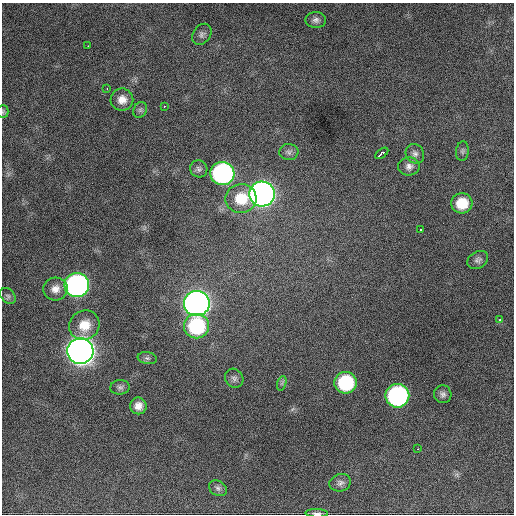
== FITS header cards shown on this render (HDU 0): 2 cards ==
NAXIS1  =                  512 / Axis length
NAXIS2  =                  512 / Axis length

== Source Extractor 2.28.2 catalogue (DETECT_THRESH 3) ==
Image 512 x 512 px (HDU 0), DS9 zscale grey, 1 PNG px = 1 image px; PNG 516 x 516 px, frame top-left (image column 1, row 512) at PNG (2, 3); each listed source drawn as its Kron ellipse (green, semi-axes under 4 px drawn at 4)
Background 1320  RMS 31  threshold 93.3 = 3 sigma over >= 5 px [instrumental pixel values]
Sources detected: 40; all 40 listed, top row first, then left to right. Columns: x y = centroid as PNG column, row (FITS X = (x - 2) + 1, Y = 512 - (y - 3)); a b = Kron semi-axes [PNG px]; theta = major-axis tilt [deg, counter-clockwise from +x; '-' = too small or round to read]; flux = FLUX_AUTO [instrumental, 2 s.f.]
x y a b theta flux
316 20 10 8 0 8.7e+03
202 34 11 8 54 7.7e+03
88 46 2 2 - 3.1e+03
107 88 3 2 - 3.7e+03
122 100 11 11 - 2.0e+04
164 106 3 3 - 4.7e+03
140 110 8 6 64 5.8e+03
3 112 6 5 - 3.2e+03
462 151 10 6 84 5.2e+03
289 152 9 8 - 7.7e+03
382 153 7 3 37 4.8e+04
415 154 10 9 - 8.6e+03
409 166 11 9 8 1.1e+04
199 169 9 8 - 6.8e+03
222 173 12 11 - 5.5e+05
262 194 13 12 - 1.7e+06
241 199 15 14 - 6.1e+04
462 203 10 10 - 5.0e+04
420 229 3 3 - 9.3e+03
478 260 11 8 32 8.0e+03
77 285 12 12 - 7.8e+05
55 289 12 11 - 1.7e+04
8 296 9 6 -49 5.5e+03
197 303 13 12 - 1.8e+06
500 320 3 3 - 4.3e+03
84 325 15 14 - 3.9e+04
196 326 12 12 - 1.8e+05
80 351 13 13 - 2.8e+06
147 358 9 6 -10 5.9e+03
234 378 10 8 -55 7.9e+03
282 383 7 4 71 4.2e+03
345 383 11 10 - 1.6e+05
120 387 10 7 6 6.4e+03
443 394 9 8 - 7.9e+03
397 396 12 11 - 4.7e+05
138 406 8 8 - 1.6e+04
417 449 3 2 - 6.2e+03
340 483 11 8 17 8.6e+03
218 488 9 7 -32 6.9e+03
317 513 11 4 -2 5.9e+03
At the frame edge (FLAGS 8, measured only in part): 2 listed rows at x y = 3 112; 317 513